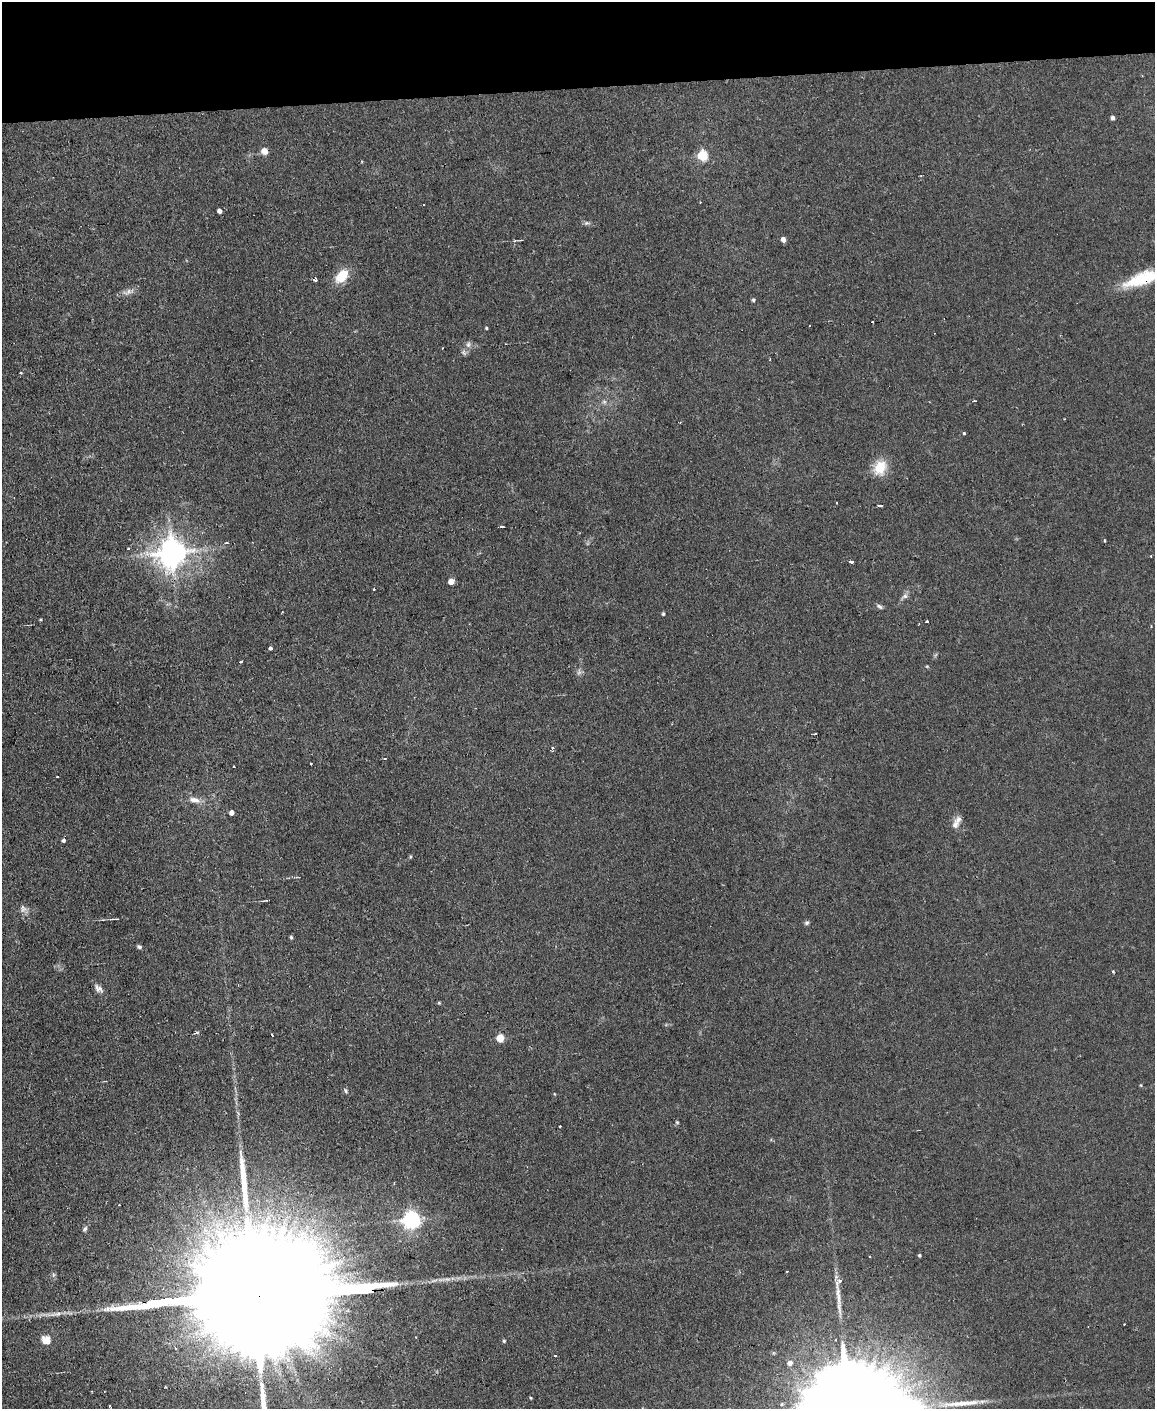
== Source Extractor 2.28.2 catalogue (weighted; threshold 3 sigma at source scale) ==
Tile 3 of 4 x 3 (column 3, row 1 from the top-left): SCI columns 2305-3457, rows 3047-4453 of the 4609 x 4577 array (HDU 1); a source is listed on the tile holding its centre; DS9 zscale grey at full resolution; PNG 1157 x 1411 px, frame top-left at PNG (2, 2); no overlay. Shown black and unused: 6% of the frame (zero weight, under 2 of 3 exposures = <1% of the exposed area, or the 3 px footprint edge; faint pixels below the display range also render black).
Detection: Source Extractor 2.28.2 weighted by HDU 2 'WHT'; one run over the whole footprint, this tile lists its part. Background 0.0454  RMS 0.0051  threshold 0.0229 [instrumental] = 3 sigma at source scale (4.5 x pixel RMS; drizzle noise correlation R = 1.50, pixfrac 1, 0.05/0.05 arcsec/px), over >= 5 px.
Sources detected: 83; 7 cosmic-ray / hot-pixel residue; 2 long thin detections or spike segments (spike, bleed or trail) — not listed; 1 inside a brighter listed object's ellipse — not listed separately; the other 73 listed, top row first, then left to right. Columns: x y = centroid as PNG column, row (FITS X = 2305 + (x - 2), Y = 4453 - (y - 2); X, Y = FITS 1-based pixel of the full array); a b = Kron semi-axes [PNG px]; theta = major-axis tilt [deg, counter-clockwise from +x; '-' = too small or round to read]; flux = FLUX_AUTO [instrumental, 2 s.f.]
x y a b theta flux
1112 118 4 4 - 1.4
264 151 6 6 - 4.8
702 155 6 5 - 37
219 211 4 4 - 2.7
586 223 7 5 19 1.2
783 240 5 4 - 3.5
342 276 15 10 50 13
1142 279 46 14 19 26
314 280 4 3 - 2.8
128 292 17 7 15 3
753 300 5 4 - 0.79
486 328 4 3 - 0.57
468 344 7 7 - 1.8
464 353 9 5 -63 1.2
770 359 3 2 - 0.4
21 373 3 3 - 1.1
975 401 4 2 - 0.47
604 402 7 5 -44 1.3
1065 419 3 2 - 0.41
964 433 3 3 - 1.5
880 468 18 14 64 12
880 505 5 2 - 0.94
502 527 4 2 - 1.3
226 543 4 3 - 0.84
128 549 3 3 - 1.3
172 553 9 9 - 820
1151 556 3 3 - 0.67
851 561 5 3 - 2.2
451 581 5 4 - 6.9
373 589 3 2 - 0.59
905 596 8 7 - 1.8
879 606 9 5 -28 1.3
663 614 4 4 - 0.66
40 619 4 2 - 0.5
927 622 3 3 - 4.7
270 648 4 3 - 2.7
241 662 3 3 - 2.7
927 666 5 3 - 0.49
552 748 4 3 - 1.1
385 758 3 2 - 0.59
311 764 3 2 - 1.4
57 777 3 2 - 0.7
194 800 16 7 -14 4.1
231 813 4 4 - 2.7
955 825 11 8 43 2.9
63 840 4 4 - 1.3
410 857 5 3 - 0.56
23 909 11 9 -26 2.6
114 919 11 2 3 0.98
807 923 7 5 43 1.1
291 937 5 4 - 0.81
139 947 6 4 -20 1.1
1113 972 4 3 - 0.7
98 989 13 7 -45 2.6
439 1003 4 4 - 0.54
196 1032 6 3 19 0.82
500 1038 5 5 - 15
1141 1085 5 3 - 0.48
346 1091 7 5 -59 1.1
677 1122 5 4 - 0.63
560 1126 2 2 - 0.48
394 1183 3 3 - 0.39
412 1220 7 6 - 220
85 1229 7 5 61 1.1
919 1255 4 3 - 0.72
840 1281 9 5 45 2.8
256 1296 154 22 3 85000
1124 1324 2 2 - 0.59
46 1340 13 11 -35 4.8
504 1341 4 4 - 0.66
555 1356 3 3 - 0.94
790 1363 8 7 - 2.6
531 1398 4 3 - 0.46
Overlapping masked pixels (flux is a lower limit): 2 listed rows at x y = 1142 279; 256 1296
Isophote crosses this tile's border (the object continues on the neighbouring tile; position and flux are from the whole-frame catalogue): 2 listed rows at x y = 1142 279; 256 1296